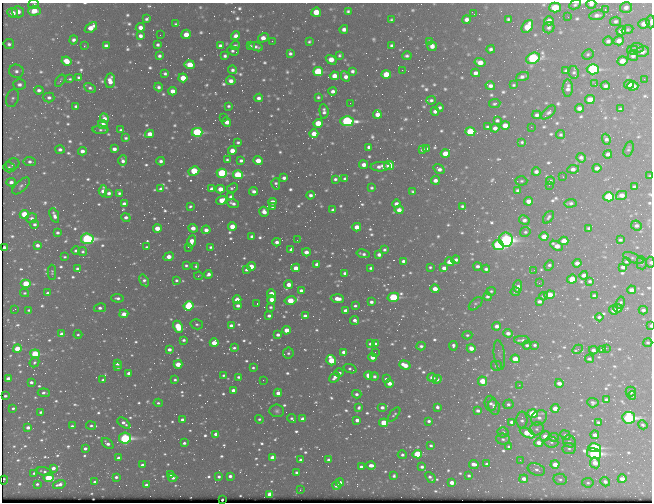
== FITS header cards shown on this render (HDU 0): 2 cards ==
NAXIS1  =                  650 / Width of table row in bytes
NAXIS2  =                  500 / Number of rows in table

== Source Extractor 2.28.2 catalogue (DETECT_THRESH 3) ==
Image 650 x 500 px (HDU 0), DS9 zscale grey, 1 PNG px = 1 image px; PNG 654 x 504 px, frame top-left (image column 1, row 500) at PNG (2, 3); each listed source drawn as its Kron ellipse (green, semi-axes under 4 px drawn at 4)
Background 419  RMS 2.2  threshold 6.45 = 3 sigma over >= 5 px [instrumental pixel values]
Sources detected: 1129; of the 1129, the 500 brightest by FLUX_AUTO listed and drawn (629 fainter detections omitted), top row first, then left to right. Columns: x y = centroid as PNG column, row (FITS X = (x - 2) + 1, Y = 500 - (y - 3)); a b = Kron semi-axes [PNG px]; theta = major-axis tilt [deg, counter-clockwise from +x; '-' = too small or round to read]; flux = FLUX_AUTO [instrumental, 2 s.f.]
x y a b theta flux
34 4 5 5 - 340
591 4 5 3 - 640
575 5 6 4 27 400
626 7 6 5 - 800
555 8 5 5 - 7100
605 10 3 2 - 3700
34 11 6 5 - 3100
348 11 4 4 - 380
18 12 6 5 - 1400
316 12 5 4 - 4200
13 13 5 5 - 1500
474 14 3 2 - 320
597 15 8 5 9 790
568 17 2 2 - 370
147 19 4 3 - 450
467 19 4 4 - 890
508 19 4 3 - 340
391 20 4 3 - 310
549 21 5 4 - 1600
616 21 5 4 - 490
650 22 6 3 88 780
176 24 4 3 - 380
644 24 6 4 19 1800
140 27 5 4 - 1400
527 27 7 5 54 5600
91 28 7 4 35 2600
549 28 6 5 - 610
344 29 4 4 - 950
628 30 6 4 24 310
621 31 5 4 - 1400
186 34 5 4 - 3000
160 35 2 2 - 600
140 36 4 4 - 850
236 36 5 4 - 880
263 38 6 4 32 1600
73 40 4 4 - 650
272 41 2 2 - 350
430 41 4 3 - 350
608 41 5 4 - 570
619 41 5 4 - 1300
309 42 4 3 - 330
9 44 5 5 - 540
158 45 4 3 - 450
235 45 5 3 - 450
84 46 3 3 - 390
106 46 4 4 - 770
220 46 4 3 - 520
250 46 4 3 - 390
392 46 4 4 - 600
432 46 5 4 - 1300
256 47 7 3 -16 550
637 48 6 5 - 580
491 49 4 4 - 550
632 50 5 4 - 610
233 51 6 3 -21 430
642 52 7 5 10 950
290 53 4 4 - 450
588 54 6 5 - 340
339 55 4 3 - 330
159 56 4 3 - 500
225 56 4 3 - 490
407 56 5 3 - 470
633 56 5 5 - 650
533 58 7 5 22 33000
331 60 6 4 -33 2800
66 61 5 4 - 3400
622 61 5 4 - 2000
480 62 5 4 - 2100
190 65 5 4 - 4800
593 69 6 5 - 31000
232 70 4 4 - 500
402 70 2 2 - 1000
16 71 7 6 - 730
352 71 4 4 - 550
566 71 4 3 - 360
318 72 5 4 - 13000
574 72 6 5 - 370
165 73 4 3 - 440
476 73 4 4 - 900
386 74 5 4 - 5800
334 76 4 4 - 1800
345 76 5 4 - 1100
78 77 4 4 - 380
522 77 7 3 20 790
183 78 4 4 - 3600
70 79 4 3 - 320
644 79 2 2 - 880
60 81 7 3 56 390
110 81 7 5 85 1900
231 81 4 4 - 1100
595 84 4 2 - 570
629 84 5 4 - 1400
19 85 6 5 - 810
514 85 4 3 - 330
490 86 5 4 - 910
605 86 5 4 - 650
633 86 5 4 - 1700
159 87 4 4 - 560
90 88 6 4 -27 530
568 88 9 5 87 960
39 90 5 4 - 710
172 91 4 4 - 1600
333 91 4 4 - 780
49 97 5 5 - 670
318 97 4 3 - 360
12 98 9 6 70 510
259 98 4 4 - 760
431 100 5 4 - 470
590 100 5 4 - 2800
350 103 2 2 - 720
495 104 6 4 6 370
76 106 4 3 - 430
228 106 3 3 - 350
440 108 4 3 - 500
579 108 4 4 - 1000
620 109 4 4 - 350
324 111 7 4 -85 720
435 111 4 4 - 830
548 112 9 4 42 520
377 114 4 4 - 1900
537 115 4 4 - 710
223 117 2 2 - 380
104 118 5 4 - 1100
497 120 4 3 - 450
347 121 6 5 - 41000
227 122 5 4 - 1700
318 123 4 4 - 5600
103 125 5 4 - 2400
505 125 5 4 - 2400
487 127 4 4 - 420
531 127 2 2 - 460
495 128 4 4 - 1100
100 130 8 3 -2 360
121 130 4 3 - 470
197 132 5 4 - 25000
470 132 5 4 - 9400
150 134 5 4 - 1800
314 134 4 4 - 2400
561 135 4 4 - 340
126 138 4 4 - 400
606 139 6 4 -69 620
238 142 3 3 - 320
522 142 4 3 - 320
369 147 4 4 - 720
60 149 5 4 - 720
114 149 4 3 - 940
426 149 4 3 - 420
629 149 8 4 73 360
422 150 4 3 - 510
82 151 4 4 - 1000
232 151 4 4 - 2200
445 154 5 4 - 4100
608 154 4 4 - 810
581 158 5 4 - 660
227 160 4 3 - 330
123 161 5 4 - 760
161 161 4 4 - 640
241 161 4 3 - 570
258 161 4 4 - 2700
30 162 6 4 -6 640
13 164 7 5 25 570
364 165 4 4 - 1400
389 165 5 4 - 6600
9 167 6 5 - 390
380 167 10 4 2 1400
597 168 4 4 - 1000
439 169 6 4 -35 870
573 169 6 4 9 950
194 171 5 4 - 10000
536 172 4 4 - 790
222 173 5 4 - 20000
238 175 5 4 - 13000
650 176 4 3 - 350
563 177 3 2 - 450
284 178 4 3 - 700
335 179 4 3 - 470
345 179 4 3 - 600
435 180 4 4 - 1100
521 181 6 4 3 360
550 181 4 3 - 390
11 182 4 4 - 850
276 184 6 4 -76 460
549 185 2 2 - 420
21 186 11 5 42 560
634 187 4 3 - 530
232 188 6 3 26 370
372 188 4 3 - 410
161 189 4 4 - 710
212 189 4 4 - 1200
220 189 4 4 - 2500
517 190 4 3 - 530
103 191 5 4 - 1400
254 191 4 4 - 790
413 192 4 3 - 370
109 193 4 4 - 690
119 193 4 4 - 480
310 195 4 4 - 630
622 195 5 4 - 1600
231 197 4 4 - 970
609 197 5 4 - 15000
222 200 5 4 - 3100
529 201 4 4 - 1800
272 202 4 4 - 2100
233 203 6 3 -21 710
570 203 6 3 2 480
124 204 4 3 - 960
396 204 4 4 - 1100
190 206 4 3 - 330
272 206 3 3 - 340
462 206 4 3 - 390
333 210 4 4 - 600
399 210 4 4 - 1600
264 212 5 4 - 1100
24 214 4 4 - 6900
54 215 8 4 -69 900
126 217 5 4 - 690
548 217 7 4 53 460
31 218 6 5 - 680
524 220 5 4 - 810
35 224 4 4 - 540
636 225 5 5 - 630
232 226 4 4 - 3100
357 227 4 4 - 2500
157 228 4 4 - 2800
193 228 5 4 - 1700
589 228 3 3 - 350
206 230 4 4 - 1200
525 232 5 4 - 360
57 233 4 3 - 530
252 236 4 3 - 650
544 237 4 4 - 2500
87 239 6 5 - 44000
297 240 2 2 - 410
506 240 7 7 - 76000
620 240 4 3 - 390
191 241 6 4 69 2200
564 241 4 4 - 2600
277 242 4 3 - 790
37 245 4 3 - 780
498 245 5 5 - 36000
557 246 7 4 -30 2100
147 247 3 3 - 320
188 247 2 2 - 480
211 247 3 3 - 360
4 248 4 3 - 3500
291 249 4 3 - 590
384 250 4 3 - 420
76 251 4 4 - 440
83 252 4 4 - 360
306 252 4 4 - 1400
363 254 6 3 -15 540
379 255 4 4 - 1000
65 257 4 3 - 330
169 257 5 4 - 1900
633 258 11 4 -23 430
456 260 4 4 - 810
403 261 4 4 - 570
450 262 5 4 - 2200
626 262 4 3 - 320
650 262 5 4 - 480
577 263 4 4 - 1100
641 263 6 5 - 370
317 264 4 3 - 910
186 265 3 3 - 370
549 265 6 3 67 470
196 266 3 3 - 340
251 266 4 4 - 2700
478 266 4 3 - 630
430 267 3 3 - 320
623 267 4 4 - 810
77 268 4 3 - 380
296 268 4 4 - 2200
371 268 4 3 - 470
444 268 4 4 - 1100
486 269 4 4 - 560
246 270 4 3 - 370
534 270 2 2 - 500
52 272 7 4 90 310
345 273 4 3 - 560
208 274 4 4 - 780
584 275 4 4 - 990
199 276 4 2 - 320
572 279 5 4 - 4900
144 280 6 4 -56 590
176 280 4 3 - 380
590 281 4 3 - 380
539 283 3 2 - 350
26 284 5 4 - 8900
289 285 4 4 - 1800
518 287 6 4 88 1000
435 289 4 4 - 2400
301 290 4 3 - 540
631 290 4 4 - 1400
491 291 5 3 - 320
515 292 5 4 - 360
25 293 4 3 - 320
47 293 3 3 - 360
271 294 4 4 - 3000
549 295 5 4 - 4800
594 295 4 3 - 480
487 296 4 3 - 550
543 296 4 3 - 320
393 297 6 4 14 20000
117 298 6 4 -2 610
337 299 6 4 -4 2300
237 300 4 4 - 2500
272 300 4 4 - 2400
291 300 6 4 12 6900
539 301 4 3 - 730
371 302 4 3 - 710
620 302 6 3 76 360
257 304 3 2 - 490
476 304 8 5 43 350
188 306 5 4 - 16000
238 306 4 3 - 800
355 306 4 3 - 420
271 307 3 3 - 360
100 308 6 4 12 670
618 308 4 4 - 1400
15 309 3 2 - 410
29 310 3 3 - 340
345 310 4 3 - 920
613 310 5 4 - 1400
643 310 4 4 - 640
124 314 4 4 - 2100
269 316 4 3 - 670
305 316 4 4 - 940
599 317 4 4 - 420
355 320 4 4 - 840
197 324 6 5 - 370
231 325 4 3 - 870
497 326 4 4 - 1200
650 326 4 2 - 330
178 327 6 4 -63 7400
287 330 4 4 - 3000
508 333 5 4 - 1100
62 334 4 4 - 1800
78 334 4 4 - 420
278 335 4 3 - 750
467 335 5 4 - 340
183 340 3 3 - 480
522 340 8 3 -1 670
214 343 4 4 - 2900
648 343 4 4 - 400
370 344 4 3 - 440
375 344 4 3 - 750
527 345 4 4 - 430
535 345 3 3 - 370
421 346 4 4 - 550
453 346 5 3 - 670
234 348 4 3 - 390
471 348 4 4 - 1700
606 348 2 2 - 1800
17 349 4 4 - 5900
169 349 4 3 - 920
578 349 5 3 - 550
602 349 4 3 - 420
593 350 4 3 - 640
344 352 4 4 - 1300
375 352 2 2 - 320
288 353 5 5 - 450
35 354 5 4 - 12000
499 355 15 5 -83 430
372 357 4 4 - 1700
515 359 4 4 - 3300
589 359 4 3 - 440
331 360 5 4 - 7400
34 362 5 4 - 330
117 363 4 3 - 670
178 364 4 4 - 3500
405 365 6 4 -19 3600
496 366 5 5 - 460
118 367 4 3 - 880
253 368 3 3 - 340
350 369 7 4 -20 340
129 373 4 3 - 950
339 373 5 3 - 690
224 375 3 3 - 340
368 375 4 4 - 3500
374 376 4 4 - 500
238 377 4 3 - 450
334 377 6 4 45 910
432 378 5 4 - 1700
8 379 4 3 - 1800
386 379 4 3 - 650
437 379 4 4 - 810
103 380 4 3 - 540
175 380 4 3 - 390
263 380 2 2 - 330
482 381 5 4 - 5200
31 382 4 4 - 610
389 383 4 4 - 1600
559 383 4 3 - 1300
519 385 3 2 - 2600
233 390 4 3 - 1000
631 392 5 5 - 1000
44 393 6 3 -5 550
278 393 4 4 - 1400
357 394 5 4 - 580
5 396 3 3 - 410
632 396 4 4 - 640
606 400 4 3 - 720
158 403 4 3 - 330
491 403 8 6 -86 630
593 403 5 4 - 460
508 404 5 5 - 520
382 407 5 3 - 820
437 407 4 3 - 670
494 407 8 5 -73 740
13 408 3 3 - 340
359 408 4 3 - 450
555 408 4 4 - 1500
277 411 7 6 - 460
478 411 4 4 - 690
41 412 3 3 - 460
394 414 8 4 51 340
533 414 5 4 - 12000
539 418 9 6 42 910
629 418 6 5 - 48000
182 419 4 3 - 630
259 419 4 4 - 370
292 419 4 3 - 400
303 419 4 3 - 2000
357 420 4 3 - 1100
522 420 8 5 89 510
429 421 4 3 - 550
512 422 4 3 - 1100
598 422 4 3 - 390
124 423 7 4 -38 820
384 423 4 4 - 7600
643 425 5 4 - 410
72 426 4 3 - 410
91 426 5 4 - 390
28 427 4 3 - 960
537 429 7 6 - 460
503 432 5 5 - 430
527 433 8 4 -28 4700
216 434 4 3 - 1100
565 435 5 4 - 340
595 435 4 4 - 1000
545 436 5 4 - 1700
554 437 5 4 - 530
125 438 6 5 - 46000
503 439 6 5 - 500
569 441 6 5 - 380
551 442 7 5 -6 430
184 443 4 3 - 500
539 443 4 4 - 1500
107 444 7 4 -42 910
431 445 4 3 - 380
509 447 4 3 - 500
85 448 4 3 - 760
569 448 6 5 - 390
595 448 6 4 -11 25000
417 454 5 4 - 11000
594 454 7 5 -12 48000
402 455 5 4 - 470
118 458 4 3 - 830
273 458 4 4 - 4400
301 460 3 3 - 660
329 460 4 3 - 960
520 460 3 2 - 480
595 463 5 5 - 2600
474 464 5 4 - 1700
487 464 3 3 - 490
555 464 4 4 - 2400
142 465 4 3 - 640
371 465 5 3 - 1200
361 467 4 3 - 730
422 467 4 3 - 650
53 468 4 3 - 1000
536 469 9 6 -20 670
45 472 8 4 -13 480
296 472 3 3 - 470
34 473 3 3 - 360
171 474 4 3 - 1100
469 475 3 3 - 380
230 476 4 3 - 730
394 476 4 3 - 390
116 477 4 3 - 530
219 477 3 3 - 430
430 477 6 3 -49 550
49 478 5 4 - 14000
173 478 4 4 - 550
524 479 4 4 - 1200
560 479 7 5 -13 450
622 479 4 4 - 2300
4 480 4 3 - 440
95 482 4 3 - 780
340 482 4 4 - 1600
605 482 5 4 - 750
452 483 4 3 - 1800
588 483 6 5 - 330
37 484 3 3 - 390
59 484 6 3 17 1000
146 485 4 3 - 790
336 485 4 3 - 1100
300 490 3 2 - 670
270 494 4 3 - 4200
222 500 3 2 - 530
At the frame edge (FLAGS 8, measured only in part): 10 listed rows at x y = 34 4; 591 4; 575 5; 650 22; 650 176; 4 248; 650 262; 641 263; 650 326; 4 480
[629 fainter detections neither listed nor drawn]